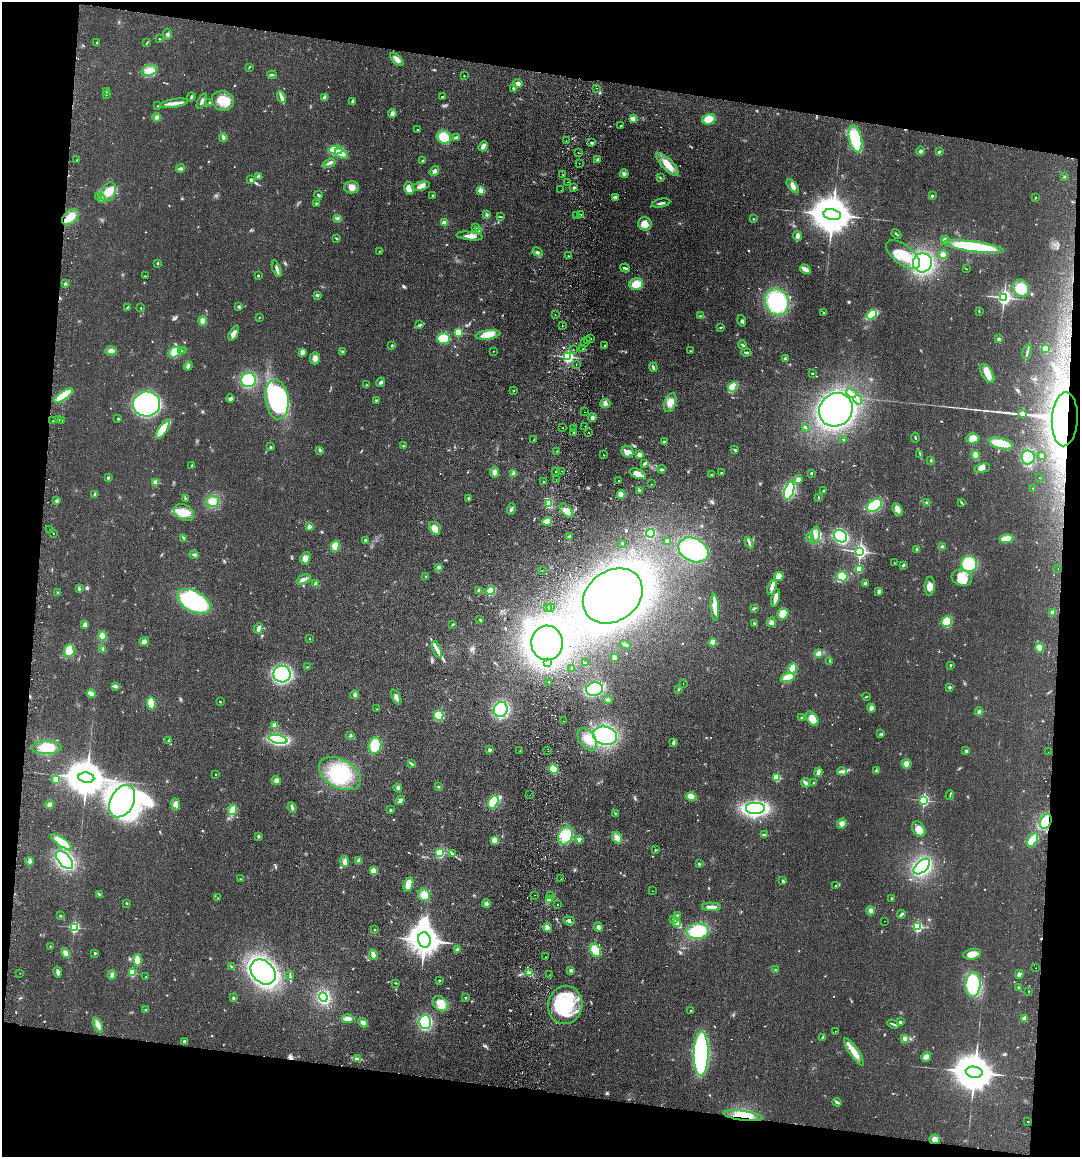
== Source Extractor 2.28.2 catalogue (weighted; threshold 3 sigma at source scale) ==
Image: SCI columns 169-4477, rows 9-4627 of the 4757 x 4636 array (HDU 1 of 3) = the unmasked area's bounding box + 8 px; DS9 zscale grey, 4 x 4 block average (1 PNG px = mean of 4 x 4 image px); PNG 1082 x 1159 px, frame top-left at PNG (2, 2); each listed source drawn as its Kron ellipse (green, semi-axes under 4 px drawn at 4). Shown black and unused: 17% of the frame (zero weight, under 2 of 3 exposures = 3% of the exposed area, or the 3 px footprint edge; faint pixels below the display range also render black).
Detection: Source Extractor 2.28.2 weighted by HDU 2 'WHT'. Background 0.0578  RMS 0.01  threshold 0.0467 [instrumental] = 3 sigma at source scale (4.5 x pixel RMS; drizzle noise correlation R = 1.50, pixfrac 1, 0.05/0.05 arcsec/px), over >= 5 px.
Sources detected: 790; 3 too faint to see at this stretch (4 x 4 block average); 17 inside a brighter object's white glare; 31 cosmic-ray / hot-pixel residue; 2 long thin detections or spike segments (spike, bleed or trail) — neither listed nor drawn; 12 coinciding with a brighter row at this scale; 23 inside a brighter listed object's ellipse — not listed separately; of the other 702, all 500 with FLUX_AUTO >= 3.07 (the completeness limit of this list) listed and drawn (202 fainter detections not listed), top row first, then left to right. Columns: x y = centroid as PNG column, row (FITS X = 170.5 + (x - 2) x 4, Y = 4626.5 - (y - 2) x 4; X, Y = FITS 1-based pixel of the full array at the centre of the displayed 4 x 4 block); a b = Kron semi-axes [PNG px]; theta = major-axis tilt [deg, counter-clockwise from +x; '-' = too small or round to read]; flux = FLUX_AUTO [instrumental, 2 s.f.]
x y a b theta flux
167 34 5 3 - 12
159 39 2 2 - 4.9
97 42 3 2 - 4.4
147 43 4 2 - 5.4
397 59 8 3 -43 45
249 67 3 2 - 4.4
150 70 8 5 19 94
272 75 5 2 - 7.6
464 76 2 2 - 9.6
518 83 5 3 - 27
513 88 2 2 - 15
597 88 2 2 - 3.5
107 92 3 2 - 4.7
106 95 2 2 - 3.3
191 97 4 2 - 8.6
281 97 6 3 -62 19
442 97 2 2 - 9.3
325 98 3 2 - 34
202 101 8 2 66 19
223 101 11 9 -18 130
209 102 2 2 - 6.4
352 102 4 2 - 6.6
174 103 14 3 10 40
158 106 2 2 - 5.3
392 113 4 3 - 20
157 117 4 4 - 15
633 119 2 2 - 110
709 119 7 5 16 89
621 125 2 2 - 5.3
418 130 2 2 - 7.7
223 137 4 3 - 12
444 137 7 6 - 140
457 137 4 3 - 12
855 139 13 6 -77 300
566 140 2 2 - 5.9
592 143 3 3 - 8
483 146 5 4 - 19
336 150 7 4 -2 240
920 151 4 3 - 12
578 152 2 2 - 3.9
939 152 3 2 - 6.7
341 154 7 4 -30 30
598 159 2 2 - 39
77 160 2 2 - 4.9
423 160 3 2 - 6.7
329 163 6 3 17 20
579 163 2 2 - 4.9
667 164 15 5 -46 81
181 168 4 3 - 13
434 171 5 4 - 17
563 174 2 2 - 3.9
624 174 4 4 - 15
258 176 4 3 - 8.2
1065 177 3 2 - 5.6
660 178 3 2 - 4.8
251 179 2 2 - 30
568 182 2 2 - 4.1
421 186 9 3 13 26
793 186 8 4 -50 30
351 187 7 6 - 44
574 187 2 2 - 29
409 188 6 4 -77 65
481 190 4 4 - 34
561 190 2 2 - 9.4
108 192 10 7 62 68
318 195 4 2 - 11
433 195 3 2 - 5.2
932 196 2 2 - 29
99 197 2 2 - 3.9
615 197 4 3 - 10
1036 197 2 2 - 17
101 199 4 2 - 7.7
661 203 9 2 12 16
316 204 3 2 - 4.6
581 214 2 2 - 3.6
832 214 8 5 -11 30000
487 215 4 3 - 8.9
577 216 2 2 - 12
70 217 10 6 43 70
501 217 3 2 - 3.9
337 218 3 2 - 7.3
754 219 2 2 - 4.1
444 223 4 3 - 30
645 224 7 6 - 59
475 227 4 2 - 9.2
479 230 3 2 - 4.7
896 234 5 2 - 6.5
469 236 13 3 -6 39
798 236 5 4 - 18
336 238 3 2 - 6.1
945 240 4 4 - 24
974 247 30 5 -8 560
379 251 2 2 - 4.6
538 252 5 2 - 9
903 255 20 9 -38 170
943 255 4 4 - 27
568 256 2 2 - 4
158 263 2 2 - 5.5
922 263 9 9 - 680
625 268 5 2 - 16
277 269 8 2 -70 24
805 269 6 2 -31 70
966 269 2 2 - 3.2
145 276 2 2 - 3.3
258 276 2 2 - 16
65 284 2 2 - 35
636 284 7 5 19 93
1021 288 9 8 - 130
317 295 3 2 - 9.7
1004 297 2 2 - 2100
777 302 13 11 -69 430
239 307 2 2 - 6.5
127 308 3 2 - 7.3
141 308 2 2 - 4.1
979 311 2 2 - 5.1
824 313 3 2 - 5.8
555 315 2 2 - 6.9
872 315 6 4 35 210
700 316 4 2 - 4
259 317 2 2 - 3.6
203 321 4 4 - 35
742 321 6 2 -75 9.1
420 325 3 2 - 7.5
562 325 2 2 - 4.4
721 327 2 2 - 6.2
458 332 2 2 - 390
234 333 8 4 63 31
488 335 12 4 8 92
443 338 6 5 - 170
591 338 2 2 - 16
999 339 4 3 - 12
587 341 2 2 - 6.3
584 343 2 2 - 28
392 345 3 2 - 5.8
742 345 5 2 - 7
605 346 2 2 - 7.3
583 349 2 2 - 14
1045 349 3 2 - 7.5
573 350 2 2 - 4.1
111 351 6 4 1 26
181 351 4 2 - 10
183 351 3 2 - 7.7
493 351 2 2 - 4.2
690 351 2 2 - 10
174 352 6 5 - 86
302 352 3 3 - 25
343 352 3 2 - 7.1
746 352 5 2 - 9.4
1027 352 7 2 77 14
568 357 2 2 - 1300
315 358 6 5 - 29
785 359 3 3 - 14
576 364 2 2 - 3.6
188 366 4 2 - 12
653 367 4 3 - 9.2
987 373 10 5 -59 53
812 374 3 2 - 4.3
248 380 7 7 - 260
381 382 5 3 - 12
366 385 2 2 - 4.2
733 387 5 3 - 220
514 390 3 2 - 3.3
851 393 5 2 - 12
64 395 11 4 35 240
230 399 4 3 - 11
277 399 20 11 -82 960
376 400 2 2 - 4.1
858 400 5 2 - 9.8
605 403 5 4 - 22
670 403 10 5 69 58
147 404 13 12 - 1000
836 410 17 16 - 1600
585 412 2 2 - 4.3
1022 413 2 2 - 62
118 418 3 2 - 4.1
592 418 4 4 - 16
1065 419 27 13 87 560
58 420 3 2 - 6.9
53 421 2 2 - 12
62 421 2 2 - 4.9
585 426 2 2 - 5.7
563 428 2 2 - 18
805 428 3 2 - 4.8
163 429 11 4 58 120
573 429 2 2 - 4.6
589 432 2 2 - 16
574 433 2 2 - 7.9
915 437 5 2 - 6.3
973 438 6 5 - 60
534 440 2 2 - 3.5
843 440 2 2 - 3.4
664 442 4 2 - 8
1001 443 12 5 -14 150
403 446 3 2 - 5.2
270 447 3 2 - 7.2
320 450 3 2 - 5.9
735 450 3 2 - 9.2
557 451 2 2 - 4.1
627 452 6 5 - 31
920 454 3 2 - 4.1
604 455 2 2 - 3.8
639 455 4 3 - 27
976 455 4 3 - 50
1041 456 3 2 - 6.5
1028 457 7 6 - 54
931 460 3 2 - 6.3
645 464 4 3 - 9.7
192 465 2 2 - 30
982 468 8 4 11 37
662 469 4 3 - 9
561 471 2 2 - 31
494 472 5 4 - 26
556 472 2 2 - 12
514 473 3 2 - 26
721 473 2 2 - 3.8
811 473 2 2 - 12
637 474 8 4 -20 50
712 475 2 2 - 5.9
108 478 3 2 - 11
1039 478 2 2 - 3.3
798 479 4 4 - 21
556 480 2 2 - 3.3
618 480 2 2 - 12
544 482 2 2 - 8.9
155 483 2 2 - 190
651 484 2 2 - 3.6
1033 488 2 2 - 4.3
639 490 4 2 - 8.3
823 490 2 2 - 4.4
789 491 9 4 73 490
95 495 3 2 - 6.8
621 495 4 4 - 49
818 497 4 2 - 4.8
185 498 4 2 - 6.3
468 498 4 2 - 6.6
57 501 3 2 - 12
212 502 6 5 - 58
961 502 4 2 - 5.5
927 503 3 2 - 5.6
549 504 4 2 - 10
875 505 8 5 36 270
511 509 6 2 74 11
898 510 7 4 -49 26
566 511 9 4 -48 50
184 512 11 7 -30 76
547 521 5 4 - 46
309 527 4 3 - 15
435 528 7 4 -56 62
50 530 2 2 - 5.3
53 533 2 2 - 4.1
650 533 4 3 - 210
816 535 9 4 83 39
569 536 3 2 - 6
840 536 7 5 -33 450
810 537 2 2 - 3.5
184 539 2 2 - 4
1006 539 7 3 7 100
365 540 2 2 - 37
668 541 3 2 - 25
622 543 2 2 - 4.2
749 543 6 2 -68 13
335 546 6 4 74 78
942 547 3 2 - 5.9
693 550 16 11 -27 680
917 550 2 2 - 4
860 551 2 2 - 2100
194 555 5 3 - 12
305 558 6 4 72 36
894 563 2 2 - 3.6
969 564 8 8 - 320
903 565 4 2 - 8.2
439 567 3 2 - 4.2
859 569 4 3 - 59
1058 569 2 2 - 12
542 571 2 2 - 3.7
779 576 5 4 - 53
842 576 5 5 - 120
426 577 3 2 - 4.7
962 578 10 8 -20 74
304 579 8 3 24 21
865 583 4 3 - 9.1
316 584 3 3 - 12
930 586 9 5 88 37
772 587 8 3 73 40
79 589 4 3 - 10
479 590 4 3 - 12
491 591 4 3 - 110
879 591 3 2 - 17
58 593 2 2 - 4.5
613 596 32 25 35 2500
775 598 9 3 75 31
194 601 18 10 -28 860
547 607 4 2 - 8.4
551 607 2 2 - 3.2
715 607 13 3 -85 92
755 608 2 2 - 3.1
1053 613 2 2 - 140
783 614 6 5 - 76
480 620 3 2 - 6.7
947 621 5 5 - 130
771 622 5 4 - 18
754 623 3 2 - 6.8
452 624 4 2 - 6.3
85 625 3 3 - 21
258 629 5 3 - 22
102 636 5 3 - 36
310 639 2 2 - 3.6
144 641 5 4 - 18
713 642 4 4 - 48
547 643 17 16 - 2800
625 645 5 2 - 7.7
1040 647 5 4 - 28
103 649 4 2 - 7.4
437 649 9 4 -67 31
69 651 6 5 - 110
819 653 3 2 - 11
614 657 4 3 - 13
829 661 2 2 - 3.7
548 663 2 2 - 3.2
585 663 4 2 - 6.5
950 665 3 2 - 5.2
307 667 2 2 - 3.5
572 669 2 2 - 5
793 669 5 3 - 140
282 674 8 8 - 760
787 678 7 4 18 99
549 682 2 2 - 5.9
683 683 2 2 - 4.5
115 686 3 2 - 14
950 687 2 2 - 41
594 689 8 6 14 510
679 689 3 2 - 4.3
91 694 5 3 - 35
355 695 4 3 - 11
396 697 8 3 -63 21
866 697 4 2 - 3.8
608 700 4 2 - 10
220 702 2 2 - 4.9
151 703 6 4 -82 71
871 708 4 3 - 26
377 709 2 2 - 7.9
501 710 8 7 - 510
979 712 4 3 - 12
439 716 5 4 - 170
802 718 3 2 - 6.7
812 719 8 5 -55 80
563 721 2 2 - 3.2
275 726 4 3 - 39
881 734 3 2 - 4.6
350 736 3 2 - 6.4
605 736 12 9 -13 630
278 739 9 4 -11 630
587 739 12 8 -54 79
169 741 3 2 - 21
674 743 4 3 - 12
375 745 8 6 82 160
47 748 15 6 2 130
490 750 3 3 - 12
520 751 3 2 - 3.6
548 751 2 2 - 3.3
966 751 3 2 - 10
1048 752 2 2 - 4.1
412 764 3 2 - 5.8
906 764 5 4 - 39
554 769 5 4 - 83
842 771 5 3 - 20
877 771 3 2 - 11
818 772 5 3 - 20
216 774 2 2 - 3.4
340 774 23 14 -29 300
777 777 2 2 - 380
86 778 8 5 -8 24000
56 780 2 2 - 250
276 781 4 4 - 25
805 783 5 2 - 30
814 783 2 2 - 7.7
438 787 2 2 - 4.8
398 788 4 3 - 13
530 795 2 2 - 5.2
950 795 5 2 - 4.8
691 796 5 3 - 84
400 800 5 4 - 18
924 800 2 2 - 1000
122 801 17 11 62 1100
493 802 7 4 60 180
49 804 4 3 - 13
176 804 6 4 -81 27
292 808 5 3 - 13
755 808 10 6 0 930
232 810 5 4 - 69
390 810 2 2 - 8.7
616 814 2 2 - 3.3
1046 821 8 5 64 140
842 824 5 4 - 26
919 829 8 6 -61 56
566 835 9 7 60 180
764 835 3 2 - 3.8
258 836 2 2 - 44
617 838 6 5 - 33
579 839 2 2 - 77
495 840 4 3 - 80
1033 840 7 4 58 140
61 842 12 4 -35 130
655 850 2 2 - 9.8
440 853 2 2 - 610
452 854 4 2 - 7.5
64 860 11 6 -48 700
30 861 4 3 - 19
359 861 4 3 - 22
345 862 5 4 - 25
699 864 3 2 - 6.6
922 867 10 5 43 670
373 871 4 3 - 41
240 879 2 2 - 4
561 879 2 2 - 3.3
783 881 3 2 - 6.7
408 884 7 4 71 75
836 886 3 2 - 3.6
652 891 2 2 - 26
99 894 3 2 - 7.4
424 895 6 6 - 68
534 895 2 2 - 5.1
551 896 2 2 - 3.6
218 898 2 2 - 3.2
892 899 4 2 - 4.3
549 900 3 2 - 9
126 903 2 2 - 5.3
486 904 4 3 - 15
557 904 2 2 - 25
711 907 9 3 0 41
871 911 5 4 - 18
901 914 4 2 - 12
677 915 2 2 - 16
60 916 2 2 - 4.3
673 919 3 2 - 8.4
569 921 6 2 -21 10
884 921 2 2 - 15
677 923 4 3 - 18
74 927 2 2 - 860
598 927 5 3 - 16
917 927 2 2 - 760
548 928 4 3 - 17
374 929 2 2 - 3.9
697 931 11 7 2 260
424 940 7 6 - 15000
50 946 2 2 - 3.5
457 949 3 3 - 9.1
595 950 7 5 -61 120
66 953 5 4 - 27
95 953 2 2 - 23
972 954 9 5 11 62
373 955 5 4 - 22
545 957 2 2 - 4.4
137 960 6 4 -85 64
232 967 3 2 - 7.4
1035 968 2 2 - 4.3
571 970 3 3 - 9.5
775 970 2 2 - 7.5
58 972 6 3 -78 21
263 972 14 10 -46 1400
20 973 2 2 - 22
132 973 2 2 - 320
530 973 4 3 - 14
1019 974 4 3 - 20
112 975 5 3 - 19
549 975 2 2 - 3.2
290 976 4 2 - 6.9
146 977 2 2 - 6.8
439 980 2 2 - 20
396 983 4 2 - 3.8
973 985 12 7 85 400
1019 987 3 3 - 7.9
1029 991 2 2 - 7.4
323 997 5 3 - 390
233 998 3 2 - 9.2
465 998 3 2 - 3.2
441 1004 9 6 -43 54
565 1005 19 17 76 380
146 1009 3 2 - 3.9
690 1010 2 2 - 3.2
1024 1018 2 2 - 130
348 1019 6 4 2 37
425 1022 7 6 - 430
900 1022 3 3 - 7.4
363 1023 5 3 - 23
893 1024 6 2 -22 9.7
98 1025 8 4 -65 30
835 1031 2 2 - 7.1
822 1037 3 2 - 4.4
905 1039 4 3 - 20
184 1041 3 2 - 6.8
854 1052 16 4 -56 91
701 1054 22 7 89 1300
926 1057 5 4 - 33
357 1059 4 2 - 7.7
974 1072 8 5 -11 28000
837 1102 5 2 - 12
743 1116 19 5 -8 100
1028 1121 2 2 - 6.6
935 1139 5 4 - 33
Overlapping masked pixels (flux is a lower limit): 3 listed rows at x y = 1065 419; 1046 821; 743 1116
Diffuse or blended objects may show on this block-average render without a row.